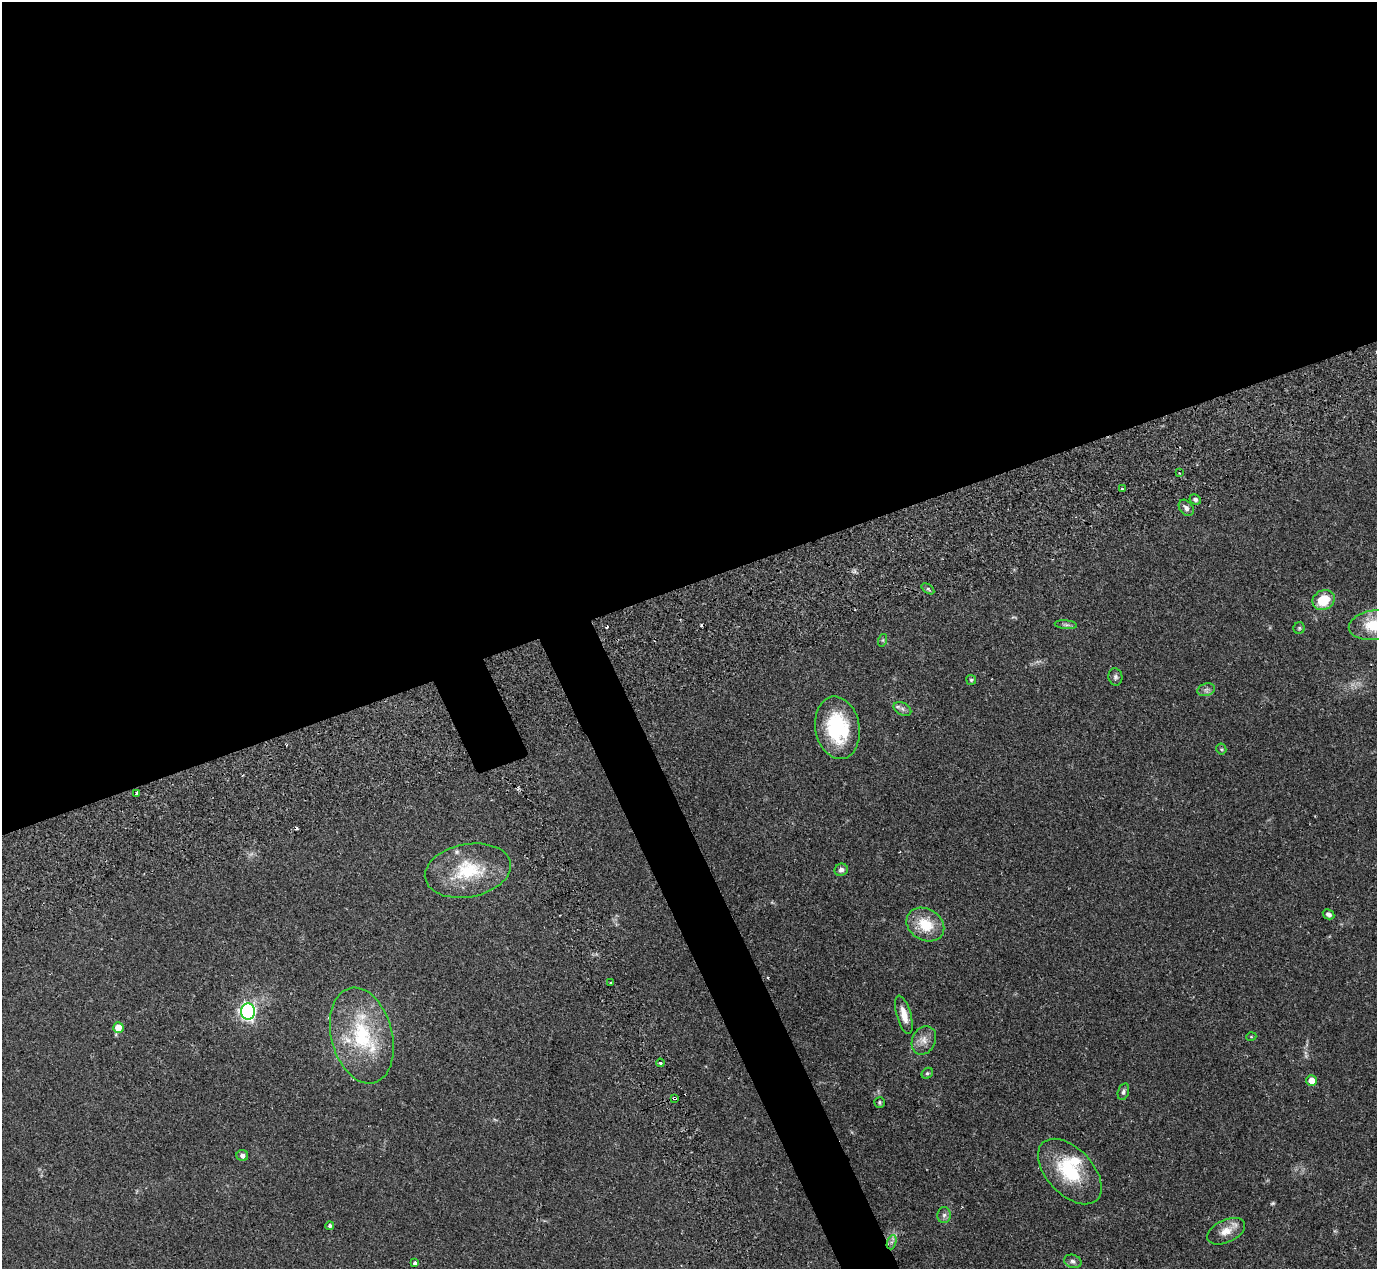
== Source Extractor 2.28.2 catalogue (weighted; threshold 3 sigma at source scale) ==
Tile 2 of 4 x 4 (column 2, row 1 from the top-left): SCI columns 1525-2899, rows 4093-5359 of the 5747 x 5795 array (HDU 1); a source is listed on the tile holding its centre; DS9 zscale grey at full resolution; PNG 1379 x 1271 px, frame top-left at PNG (2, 2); each listed source drawn as its Kron ellipse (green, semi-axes under 4 px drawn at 4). Shown black and unused: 49% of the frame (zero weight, under 2 of 3 exposures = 9% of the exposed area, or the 3 px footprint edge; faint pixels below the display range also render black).
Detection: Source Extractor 2.28.2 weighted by HDU 2 'WHT'; one run over the whole footprint, this tile lists its part. Background 0.0827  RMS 0.0057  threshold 0.0258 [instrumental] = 3 sigma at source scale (4.5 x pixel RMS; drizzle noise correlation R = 1.50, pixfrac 1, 0.05/0.05 arcsec/px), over >= 5 px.
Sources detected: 54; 2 too faint to see at this stretch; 6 cosmic-ray / hot-pixel residue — neither listed nor drawn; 4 inside a brighter listed object's ellipse — not listed separately; the other 42 listed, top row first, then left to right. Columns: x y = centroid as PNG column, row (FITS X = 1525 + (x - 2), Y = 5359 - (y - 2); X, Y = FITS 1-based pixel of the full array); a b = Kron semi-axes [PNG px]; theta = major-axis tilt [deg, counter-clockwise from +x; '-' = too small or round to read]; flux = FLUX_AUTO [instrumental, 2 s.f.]
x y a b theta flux
1179 473 4 3 - 0.6
1122 489 3 3 - 1.1
1195 499 6 5 - 1.4
1186 508 9 6 -52 2.2
928 589 7 4 -37 0.91
1324 600 11 9 30 15
1066 625 11 4 -5 1.4
1374 625 26 14 8 21
1299 628 6 5 - 0.93
883 640 6 4 72 0.74
1115 677 8 7 - 1.6
971 680 5 5 - 0.78
1206 690 9 6 18 1.8
902 709 9 6 -28 1.9
837 728 31 22 -80 41
1221 749 5 5 - 0.68
137 793 4 3 - 1.9
841 870 7 6 - 2.1
468 871 43 26 11 34
1328 914 6 4 -30 1.6
925 925 20 15 -31 16
611 983 3 2 - 0.93
248 1011 8 7 - 180
904 1015 20 7 -75 7.2
118 1028 5 5 - 8.9
362 1036 49 30 -75 47
1251 1037 5 3 - 0.47
924 1040 15 11 64 5.4
660 1063 4 3 - 0.72
927 1073 6 5 - 0.94
1311 1081 5 5 - 4.9
1123 1092 8 5 73 1.4
675 1098 4 3 - 3
879 1102 5 5 - 0.88
242 1155 6 5 - 2.1
1070 1171 39 23 -47 34
944 1215 8 6 86 1.9
330 1226 4 4 - 1.4
1226 1231 20 11 25 7.3
892 1242 7 4 70 1.6
1073 1261 9 6 -16 1.9
415 1263 3 3 - 1.4
Overlapping masked pixels (flux is a lower limit): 1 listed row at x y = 675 1098
Isophote crosses this tile's border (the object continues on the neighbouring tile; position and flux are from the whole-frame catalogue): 1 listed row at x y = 1374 625